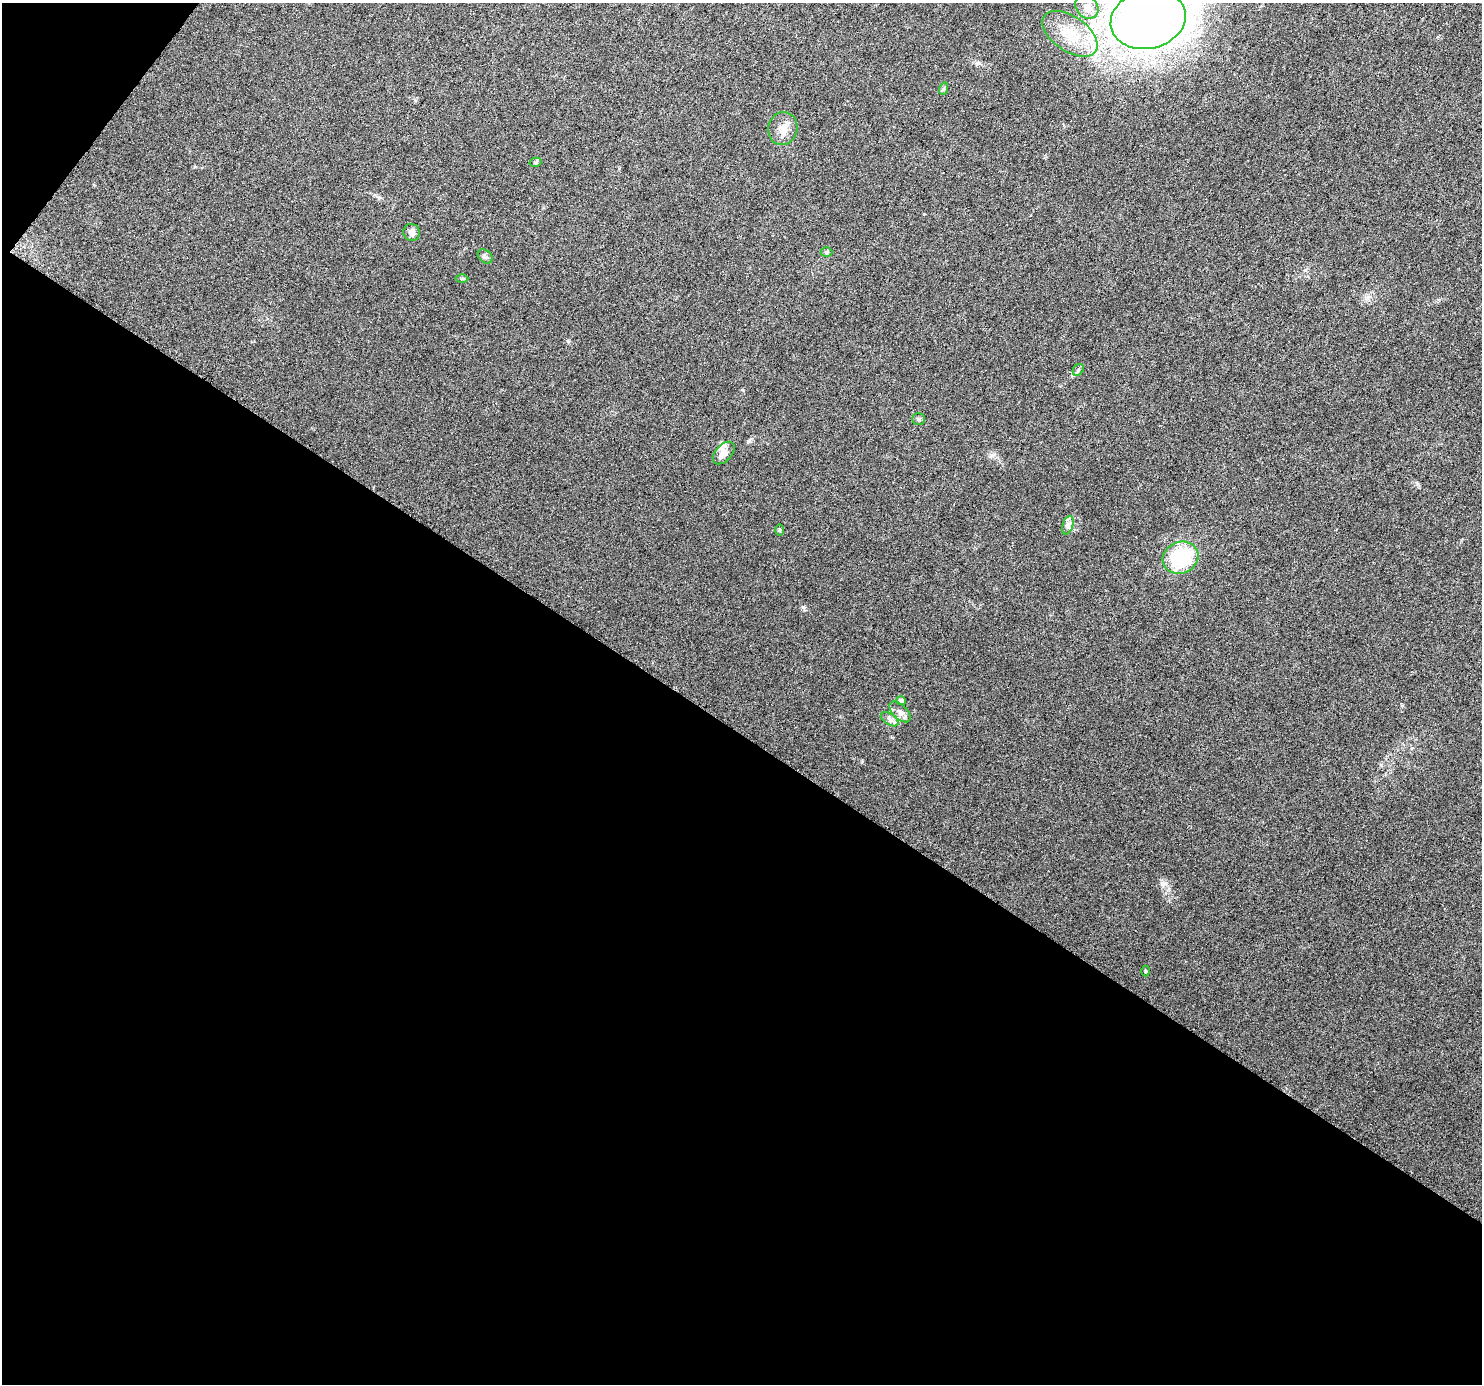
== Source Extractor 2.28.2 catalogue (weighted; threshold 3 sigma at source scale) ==
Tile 3 of 2 x 2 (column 1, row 2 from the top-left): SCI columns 6-1485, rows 107-1488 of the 2971 x 2995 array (HDU 1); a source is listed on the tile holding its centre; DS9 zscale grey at full resolution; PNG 1484 x 1386 px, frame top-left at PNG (2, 3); each listed source drawn as its Kron ellipse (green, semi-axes under 4 px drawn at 4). Shown black and unused: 48% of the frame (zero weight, under 3 of 6 exposures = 1% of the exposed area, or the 3 px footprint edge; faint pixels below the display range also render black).
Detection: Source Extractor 2.28.2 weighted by HDU 2 'WHT'; one run over the whole footprint, this tile lists its part. Background 0.0287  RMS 0.0045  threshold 0.0186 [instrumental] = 3 sigma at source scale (4.09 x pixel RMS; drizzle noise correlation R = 1.36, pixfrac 0.8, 0.0396/0.0396 arcsec/px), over >= 5 px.
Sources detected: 21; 1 inside a brighter listed object's ellipse — not listed separately; the other 20 listed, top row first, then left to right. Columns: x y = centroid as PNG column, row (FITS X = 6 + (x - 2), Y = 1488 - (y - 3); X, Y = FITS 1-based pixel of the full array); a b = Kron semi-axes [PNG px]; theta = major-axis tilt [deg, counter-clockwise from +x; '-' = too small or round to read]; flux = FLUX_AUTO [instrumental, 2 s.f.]
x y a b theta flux
1087 7 13 10 -47 3.9
1148 19 38 29 14 520
1070 34 31 17 -34 15
943 89 6 4 70 0.66
783 128 16 14 76 4.5
536 162 6 4 12 0.6
412 232 8 8 - 1.9
826 252 6 5 - 0.62
485 256 8 6 -42 1
462 279 6 4 2 0.63
1078 370 6 5 - 0.79
919 419 6 5 - 0.76
724 453 13 8 47 3.4
1068 525 9 5 72 1.4
780 530 6 3 90 0.43
1180 558 18 15 21 28
901 701 5 4 - 2.1
900 712 13 7 -44 2.2
890 719 10 5 -34 1.5
1145 971 5 3 - 0.43
Isophote crosses this tile's border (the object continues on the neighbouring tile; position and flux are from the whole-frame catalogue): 1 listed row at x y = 1148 19
Unlisted compact peaks at least as high as the median listed source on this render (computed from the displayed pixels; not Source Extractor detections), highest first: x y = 803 607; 992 455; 568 341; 748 441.